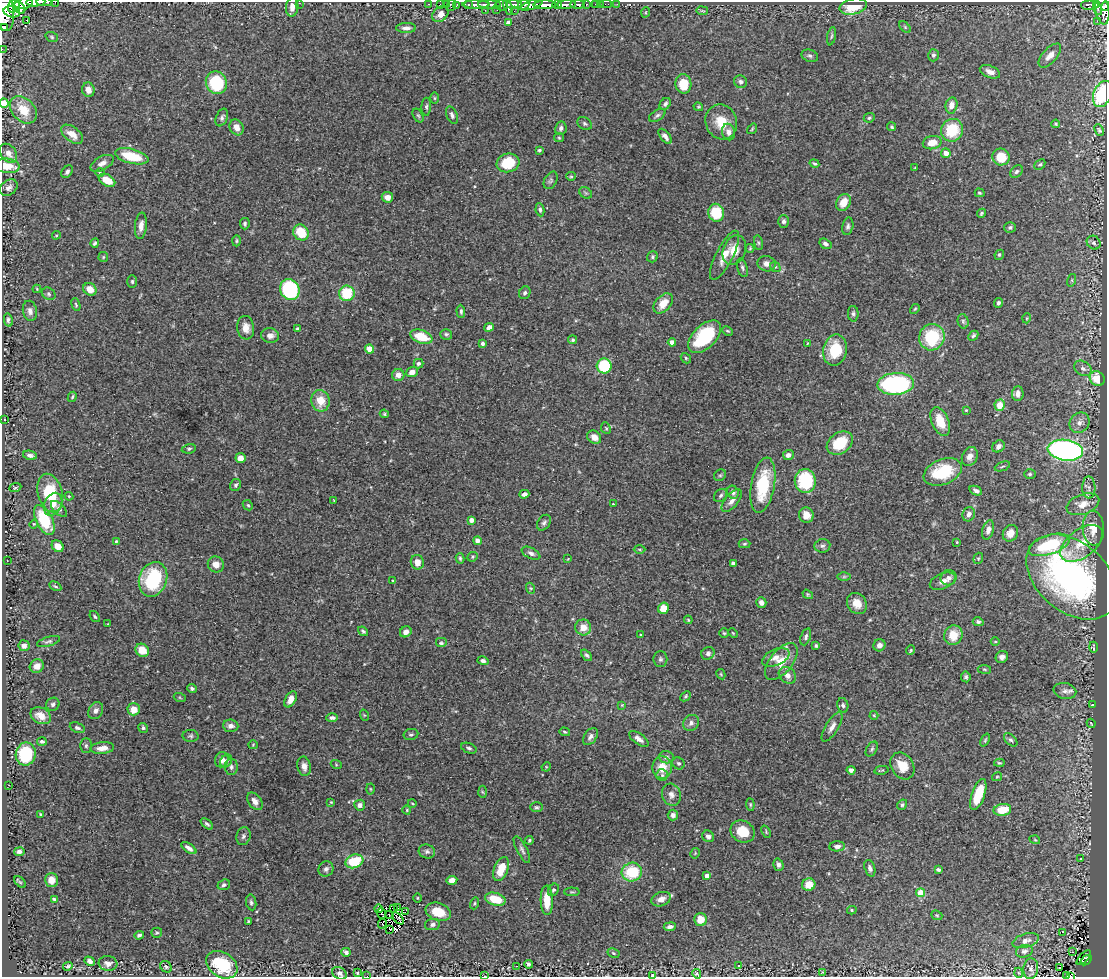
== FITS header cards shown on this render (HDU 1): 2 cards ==
NAXIS1  =                 1105
NAXIS2  =                  975

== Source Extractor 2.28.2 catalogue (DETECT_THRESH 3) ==
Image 1105 x 975 px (HDU 1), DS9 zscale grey, 1 PNG px = 1 image px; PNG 1109 x 979 px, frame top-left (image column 1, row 975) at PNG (2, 2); each listed source drawn as its Kron ellipse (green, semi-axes under 4 px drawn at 4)
Background 1.04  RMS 0.026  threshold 0.0769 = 3 sigma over >= 5 px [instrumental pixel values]
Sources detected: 440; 2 with non-positive FLUX_AUTO (blend fragments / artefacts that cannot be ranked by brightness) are neither listed nor drawn; the other 438 listed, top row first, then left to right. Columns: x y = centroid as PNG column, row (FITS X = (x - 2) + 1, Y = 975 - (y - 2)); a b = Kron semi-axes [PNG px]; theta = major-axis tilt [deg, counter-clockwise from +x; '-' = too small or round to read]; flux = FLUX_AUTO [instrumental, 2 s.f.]
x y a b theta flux
36 2 9 2 3 370
44 2 8 2 -2 310
55 2 2 2 - 36
23 3 10 5 6 760
299 3 2 2 - 8
428 4 2 2 - 12
440 4 2 2 - 12
446 4 3 2 - 12
468 4 3 3 - 51
557 4 5 3 - 290
567 4 9 3 3 700
578 4 7 3 -1 250
586 4 3 3 - 110
596 4 3 3 - 44
600 4 2 2 - 6.2
606 4 5 2 - 14
617 4 2 2 - 6.2
1090 4 9 5 0 150
452 5 6 3 71 19
476 5 14 4 0 890
489 5 11 4 -2 1000
502 5 6 5 - 180
514 5 7 4 -4 720
524 5 6 5 - 350
532 5 12 4 21 470
545 5 11 4 3 1400
1096 5 3 3 - 130
14 6 7 5 60 410
456 6 4 3 - 75
853 6 14 8 13 51
1105 6 5 4 - 240
292 7 9 6 86 12
508 7 8 3 -72 220
20 8 6 4 -47 430
1098 9 6 3 -76 75
485 10 3 2 - 4.3
497 10 2 2 - 8.8
1102 10 14 7 -81 850
4 11 19 9 -83 1400
514 11 2 2 - 3.6
702 11 6 3 -9 1.8
12 12 8 5 -12 570
646 12 5 3 - 1.7
440 14 9 7 43 15
27 21 4 3 - 25
1097 21 2 2 - 21
508 23 4 4 - 9.5
3 27 4 2 - 37
905 27 7 4 -46 2.9
406 28 10 5 1 7.4
831 36 9 3 78 3
52 37 6 4 -19 2.5
2 49 2 2 - 2.9
933 55 6 5 - 4.7
810 56 8 6 -19 4.6
1050 56 15 7 49 13
990 72 10 6 -22 11
740 82 6 6 - 4.5
216 83 12 10 -61 110
683 84 9 8 - 35
88 90 7 6 - 12
1103 94 14 8 66 99
434 98 5 3 - 1.9
4 103 5 4 - 13
665 104 7 5 50 4.6
951 105 8 6 78 13
426 107 9 5 88 3.9
698 107 5 4 - 2
23 110 15 11 -47 33
418 115 7 5 -61 2.8
452 115 9 5 -67 5.4
657 115 9 5 32 4
222 118 9 5 67 5
869 118 5 4 - 3.1
721 122 18 15 -68 38
585 123 8 6 -33 3.8
1056 124 4 3 - 2
237 127 8 6 -62 14
892 127 4 4 - 2.5
561 128 7 5 78 5.5
752 129 6 3 55 2
952 130 11 10 - 60
1099 130 6 4 -65 2.4
728 132 8 6 -78 8.4
72 134 12 7 -38 19
665 136 9 4 -52 7.2
559 138 5 4 - 2.1
932 143 9 6 12 21
539 150 4 3 - 2.7
8 153 10 7 -53 11
946 153 5 4 - 12
132 156 17 7 -14 66
1001 157 9 8 - 39
102 163 12 6 29 9.3
508 163 11 9 16 58
814 163 5 4 - 2.4
1040 164 6 4 44 3
7 166 12 7 -6 31
915 168 3 2 - 1.1
1016 171 7 5 46 3.9
67 172 7 5 51 4.4
100 172 4 4 - 2
571 176 5 4 - 2.2
107 180 9 5 -30 26
551 180 9 6 61 4.3
9 188 10 7 40 7.8
586 193 7 5 -35 2.7
980 193 5 3 - 2.4
387 197 6 5 - 12
843 202 9 7 60 23
540 210 6 4 -81 3.9
716 213 9 8 - 63
981 213 5 3 - 2.5
783 221 6 5 - 5
245 224 6 5 - 3.6
141 226 13 6 83 9.9
848 226 9 5 77 4.9
1010 227 6 5 - 4
301 232 8 7 - 45
56 235 4 3 - 1.8
236 241 6 4 89 2.6
95 243 5 4 - 3.2
758 243 7 4 -81 2.6
1094 243 7 6 - 5.1
825 244 6 4 -32 5.5
750 248 4 3 - 2.2
734 250 15 11 70 26
724 255 27 8 63 25
999 255 5 4 - 3
103 257 5 5 - 2.1
652 257 6 5 - 2.9
767 264 9 7 -20 9.8
775 267 5 5 - 2.8
742 268 9 5 -74 4.6
1072 280 6 4 73 2.3
132 281 6 5 - 3.1
37 289 4 4 - 1.8
90 289 7 6 - 21
290 289 11 9 -58 160
347 293 8 8 - 65
525 293 6 5 - 4.5
49 294 7 5 -35 4.1
663 303 12 7 48 23
998 303 5 4 - 4.1
76 305 6 4 -71 2.5
915 309 5 4 - 2.2
30 311 10 7 -79 8.1
461 311 6 4 -86 3.5
853 314 8 5 -88 4.1
1027 318 5 3 - 1.7
8 320 7 4 -78 4.2
963 321 7 5 -75 3.2
489 327 5 4 - 8.2
246 328 12 8 -83 15
297 329 3 3 - 2.9
728 331 5 3 - 2.2
446 334 6 5 - 3.3
270 336 9 7 -6 9.9
973 336 5 4 - 3.2
421 337 11 6 -20 46
705 337 20 11 45 110
932 337 13 12 - 92
573 340 4 4 - 2.9
672 342 4 4 - 12
482 343 4 4 - 4.4
808 343 4 2 - 1.3
369 349 4 4 - 25
835 350 16 11 79 60
686 358 5 4 - 2.3
418 364 5 4 - 4.7
604 366 7 7 - 100
1083 368 9 7 -32 7.1
412 372 6 5 - 11
398 375 6 6 - 11
1097 379 8 7 - 37
896 384 18 11 3 260
1018 394 7 6 - 8.3
72 397 5 3 - 2.2
320 401 11 9 -79 29
1000 405 6 5 - 26
966 410 4 4 - 1.7
384 414 5 4 - 2.4
4 419 2 2 - 1.3
940 421 15 8 -66 36
1079 423 11 9 49 11
606 428 6 4 -67 2.3
594 437 7 6 - 12
840 443 14 10 35 52
998 446 7 5 39 7.8
189 449 7 4 11 3.1
1065 450 18 10 -8 540
30 455 7 4 -12 5.7
788 455 5 5 - 7.6
970 456 10 7 63 10
240 458 5 5 - 14
1002 466 8 2 21 2.2
943 472 20 12 21 78
1030 474 6 5 - 2.8
720 475 6 5 - 3
805 481 12 10 -83 100
236 485 6 5 - 3.2
763 485 28 11 80 95
15 488 6 3 22 2.3
1089 488 11 6 -89 7.3
976 491 6 4 -25 4.8
733 492 6 5 - 6.5
50 493 20 12 -74 74
524 494 5 4 - 6.7
721 495 7 5 46 3.5
69 496 4 4 - 1.7
334 500 3 2 - 1.3
732 501 14 6 51 9.6
53 504 12 8 65 14
613 504 3 3 - 1.7
1083 504 17 10 20 19
248 505 5 4 - 2.4
59 509 10 5 -45 5.1
969 514 7 6 - 7.7
806 515 7 7 - 13
44 520 16 8 -63 92
471 520 4 4 - 9.1
544 523 8 6 55 5
34 524 4 4 - 1.8
1093 528 17 10 -86 27
988 530 10 5 74 9.2
1010 533 9 7 59 14
477 541 4 4 - 8.9
116 542 3 3 - 2.2
957 542 3 3 - 1.6
1082 543 24 14 37 40
744 544 6 4 2 2.6
1049 545 21 9 19 99
58 546 6 5 - 18
822 546 8 6 6 5.2
640 549 6 3 -1 1.9
531 553 10 5 -27 5.6
473 557 5 4 - 2.5
460 558 5 4 - 2.9
978 558 6 4 70 2.5
568 559 4 2 - 1.4
7 560 2 2 - 1
417 562 7 6 - 15
733 563 4 3 - 6.5
216 564 8 7 - 13
844 577 7 4 1 3.1
1072 577 52 34 -40 520
948 578 8 7 - 7.7
153 579 18 14 70 130
393 581 2 2 - 1.6
943 581 13 7 22 12
55 586 6 3 -29 2.2
530 588 6 3 -70 2.4
808 594 6 4 -36 2.1
761 603 5 5 - 8.3
857 603 11 9 -55 19
663 608 6 5 - 22
95 616 6 4 -51 3
688 620 4 3 - 1.9
978 622 5 4 - 4.1
108 624 3 2 - 1.1
583 627 8 8 - 21
363 631 5 3 - 3.1
406 632 6 5 - 8
724 633 5 4 - 2.1
733 633 5 3 - 1.7
641 635 3 2 - 1.3
953 635 10 9 - 30
806 637 9 5 70 4.6
48 641 12 4 17 4.3
995 641 4 3 - 1.5
441 643 6 5 - 3.2
879 645 6 6 - 9.3
24 646 5 5 - 10
816 646 3 3 - 2.7
1093 647 5 2 - 1.7
142 650 7 6 - 28
911 650 5 3 - 1.8
708 653 7 6 - 5.5
586 655 7 4 -49 3.4
776 657 14 8 24 13
1002 657 6 5 - 7
660 659 8 7 - 4
483 661 6 4 -15 4.9
781 662 22 11 52 34
37 666 7 6 - 13
984 669 7 4 -7 2.2
721 674 5 4 - 1.7
787 675 9 7 -42 11
966 677 5 4 - 3.5
192 688 5 4 - 3.7
1065 691 11 8 -11 9
685 696 6 4 42 2.4
180 698 6 4 -20 2.1
291 699 9 5 62 16
53 704 7 6 - 4.5
622 705 4 4 - 1.6
843 705 7 5 -78 3.9
1092 705 4 4 - 1.9
134 709 6 6 - 21
96 711 9 7 63 8
364 715 6 3 -72 1.8
874 715 4 4 - 1.6
41 716 11 8 -26 22
332 718 6 4 2 4.8
691 723 8 7 - 7.3
1091 723 5 2 - 1.3
231 726 7 6 - 6.8
832 727 17 6 58 11
77 728 8 5 -21 4.5
143 728 5 4 - 3.4
565 732 5 4 - 2.7
411 734 7 5 11 3.9
191 736 8 6 -3 3.8
590 737 9 6 54 6.2
639 739 11 5 -36 8.1
985 740 7 3 65 2.1
1011 740 8 5 -44 3.8
42 742 5 4 - 3.2
253 745 4 4 - 1.8
86 746 7 5 89 3.5
102 748 12 6 5 15
469 748 8 5 -19 4.1
872 749 8 5 59 3.6
26 754 11 10 - 87
666 757 7 6 - 6.1
222 760 8 6 67 10
226 761 7 5 50 7.1
678 763 6 5 - 3.6
999 763 5 4 - 2.2
336 764 5 3 - 1.6
304 766 10 6 -78 9.8
902 766 14 11 -58 28
231 767 8 6 -87 4.8
546 767 5 4 - 1.5
662 767 11 10 - 29
851 770 4 4 - 7.6
881 770 7 3 11 2.1
662 775 6 6 - 3.6
997 777 5 3 - 1.7
9 785 2 2 - 0.8
370 789 5 3 - 1.6
482 792 6 4 -86 2.1
978 794 16 6 71 47
671 795 11 9 -71 10
255 801 10 6 -53 9.8
331 802 4 4 - 2
412 803 4 3 - 1.4
750 804 6 4 -84 2.3
360 805 5 5 - 6.7
902 805 5 4 - 3.1
536 807 6 5 - 3.3
407 810 4 4 - 1.7
1002 810 9 6 10 36
41 814 3 3 - 3.2
673 815 5 5 - 6.7
207 824 7 4 -40 3.7
743 832 12 10 -31 39
766 832 6 4 -68 1.8
243 836 9 7 73 5.6
708 836 6 5 - 6.8
529 840 4 3 - 2.4
1035 840 5 3 - 1.5
837 846 8 5 2 7.3
189 848 9 4 -35 6.8
522 850 15 5 -62 6
427 851 8 7 - 5.5
19 852 5 4 - 4.5
695 853 5 3 - 1.5
1081 859 3 2 - 1.8
354 861 9 6 17 61
778 865 6 5 - 4.8
870 868 8 5 -72 6.3
326 869 8 7 - 5.2
501 869 13 7 70 30
938 870 4 3 - 4.6
632 872 10 9 - 72
707 876 4 4 - 10
51 880 7 6 - 15
452 880 5 4 - 14
20 882 7 4 -45 2.5
224 885 6 5 - 4.1
809 885 6 6 - 26
553 890 6 5 - 3.5
572 892 8 4 1 2.4
921 893 4 4 - 51
417 898 5 3 - 1.4
54 899 3 3 - 2.4
495 899 10 6 -15 41
661 899 10 7 21 11
547 900 15 6 -88 31
251 902 8 5 -80 3.9
474 903 6 4 71 2.2
398 908 3 2 - 1.5
379 909 4 3 - 1.7
394 909 3 2 - 2.9
852 910 4 4 - 2.3
405 912 2 2 - 1.4
438 912 13 8 -20 38
381 914 5 2 - 3.2
390 915 3 2 - 1.3
937 915 6 4 -21 2.2
398 918 7 2 -46 0.56
701 919 6 6 - 24
248 921 4 3 - 1.8
382 924 5 3 - 2.7
432 925 8 5 9 6.1
670 927 6 4 7 5.7
390 929 3 2 - 1.3
1063 932 3 3 - 21
157 933 5 5 - 2.4
139 935 5 3 - 3.3
1026 941 13 6 16 9.9
1024 951 8 6 15 5.7
346 952 5 3 - 5
1072 952 3 2 - 3.2
613 953 6 4 -28 2.9
1084 958 9 2 47 36
1086 960 6 4 36 72
90 961 5 4 - 5.8
108 963 9 7 -9 11
528 964 4 3 - 6
222 965 17 12 -32 86
68 966 5 3 - 3.3
516 966 3 3 - 1.4
739 966 3 2 - 1.1
166 967 6 5 - 3.3
1060 968 3 2 - 4.3
1031 969 10 7 84 6.9
822 972 4 3 - 2.8
339 973 7 6 - 7.1
357 973 3 3 - 2.5
1019 973 5 3 - 1.5
697 974 5 4 - 2.8
652 975 4 3 - 2.7
367 976 2 2 - 11
484 976 2 2 - 1.1
1066 976 3 2 - 1.4
1071 976 3 2 - 7.5
At the frame edge (FLAGS 8, measured only in part): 18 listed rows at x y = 36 2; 44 2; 55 2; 23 3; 299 3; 1105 6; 4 11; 3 27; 2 49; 1103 94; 4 103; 7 166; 339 973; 652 975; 367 976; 484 976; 1066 976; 1071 976
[2 non-positive-flux detections neither listed nor drawn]